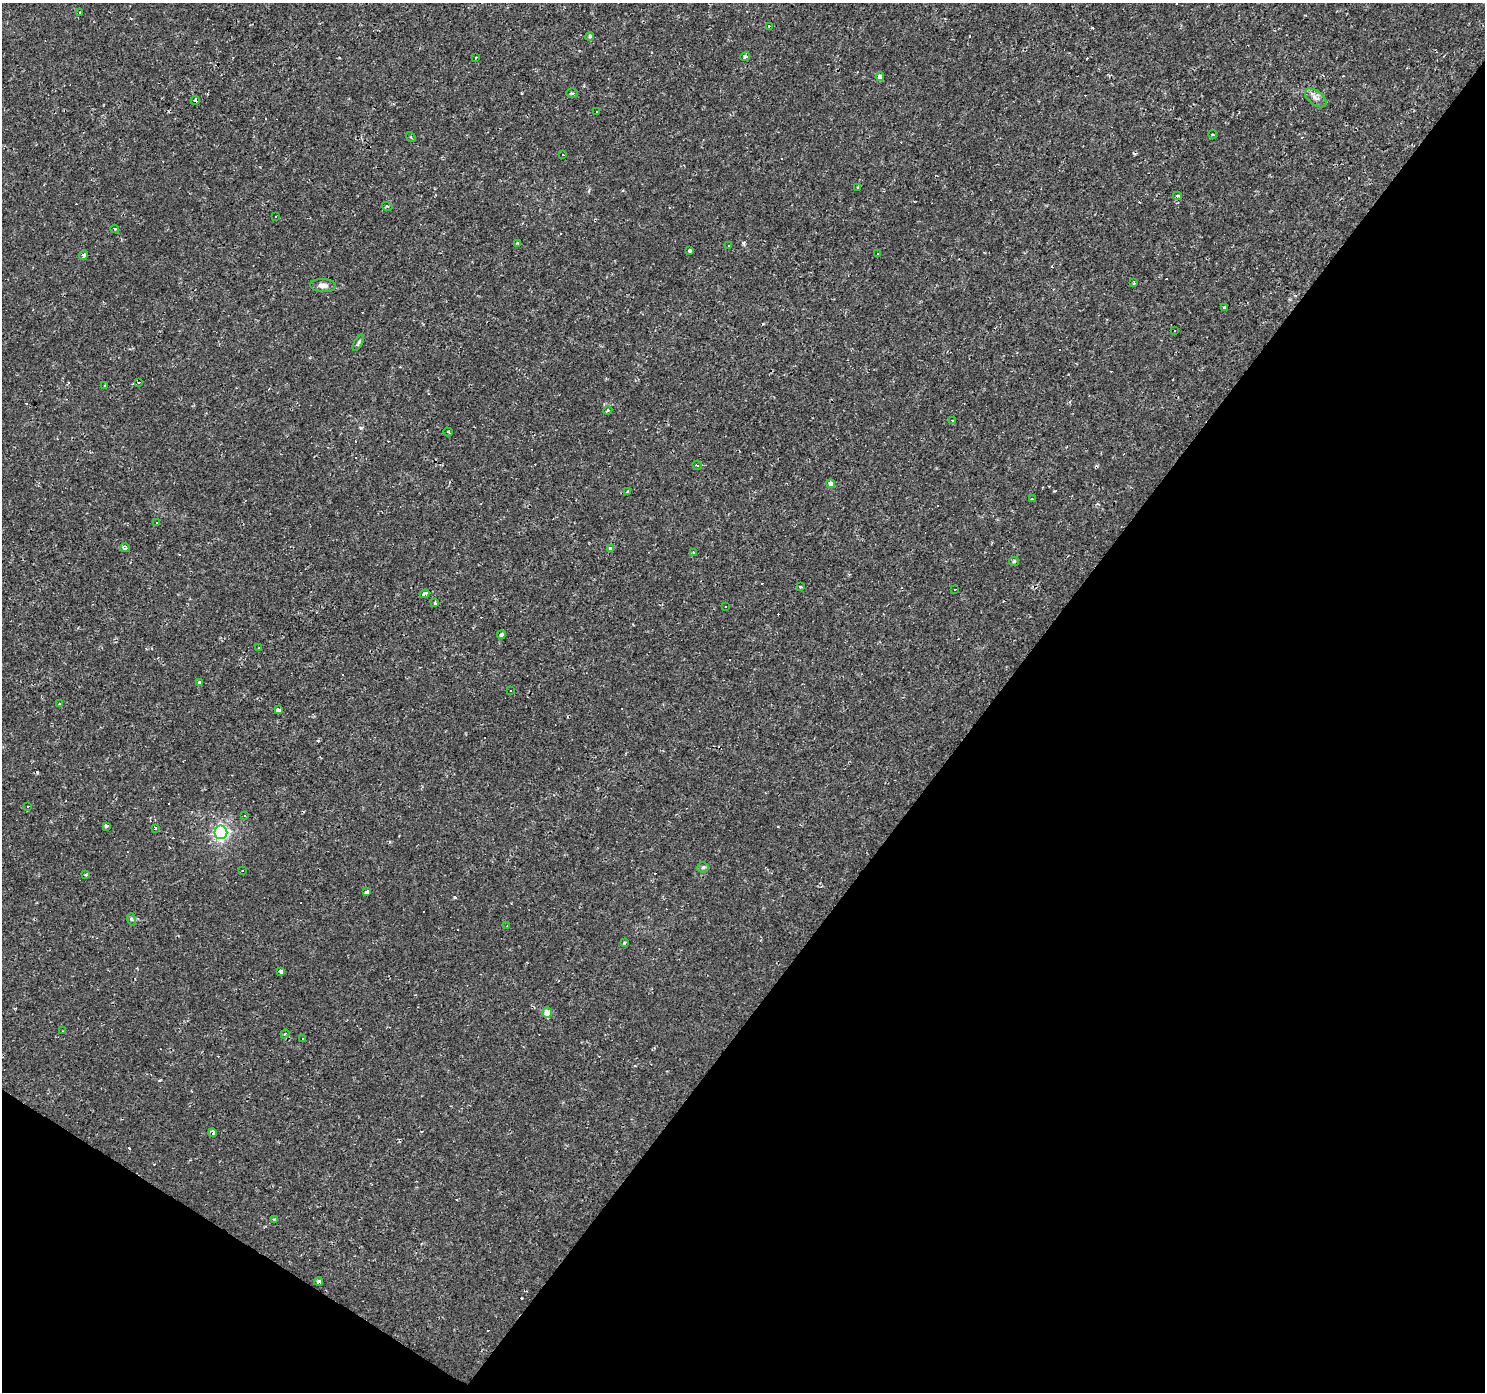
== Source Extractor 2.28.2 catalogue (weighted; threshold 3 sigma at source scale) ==
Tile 15 of 4 x 4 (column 3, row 4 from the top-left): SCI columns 2969-4451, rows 247-1636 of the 5934 x 5985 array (HDU 1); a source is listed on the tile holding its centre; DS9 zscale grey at full resolution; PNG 1487 x 1394 px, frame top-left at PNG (2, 3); each listed source drawn as its Kron ellipse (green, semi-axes under 4 px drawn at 4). Shown black and unused: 37% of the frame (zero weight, under 2 of 3 exposures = <1% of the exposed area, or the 3 px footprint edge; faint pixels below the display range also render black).
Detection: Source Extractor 2.28.2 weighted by HDU 2 'WHT'; one run over the whole footprint, this tile lists its part. Background 0.00108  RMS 0.0015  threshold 0.00681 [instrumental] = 3 sigma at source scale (4.5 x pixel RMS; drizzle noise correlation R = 1.50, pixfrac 1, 0.0396/0.0396 arcsec/px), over >= 5 px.
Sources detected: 131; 58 cosmic-ray / hot-pixel residue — neither listed nor drawn; the other 73 listed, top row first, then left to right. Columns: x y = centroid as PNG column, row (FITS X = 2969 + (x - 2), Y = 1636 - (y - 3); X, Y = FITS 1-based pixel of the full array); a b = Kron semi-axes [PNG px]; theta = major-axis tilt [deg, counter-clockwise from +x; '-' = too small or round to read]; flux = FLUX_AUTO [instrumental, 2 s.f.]
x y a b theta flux
80 13 3 2 - 0.26
769 26 3 3 - 0.47
590 36 4 4 - 0.25
745 57 5 3 - 0.28
476 58 3 3 - 0.4
880 77 4 4 - 1.1
572 93 6 5 - 0.26
1316 98 12 7 -38 0.81
195 101 4 4 - 0.59
597 112 3 3 - 0.41
1213 134 4 3 - 0.28
411 137 5 3 - 0.16
563 154 3 2 - 0.17
857 188 3 3 - 0.22
1177 196 4 3 - 0.33
387 206 5 3 - 0.15
276 217 2 2 - 0.13
115 229 4 3 - 0.21
518 243 4 3 - 0.16
728 245 3 3 - 0.54
689 251 3 3 - 0.45
878 254 3 2 - 0.27
83 255 4 3 - 0.71
1133 283 3 3 - 0.25
323 286 13 6 -4 0.88
1225 307 4 3 - 0.36
1175 330 3 2 - 0.26
358 343 9 3 60 0.24
138 382 4 3 - 0.2
105 386 3 3 - 0.54
608 410 4 3 - 0.15
953 421 4 3 - 0.22
448 432 4 2 - 0.14
697 466 5 3 - 0.44
831 484 4 4 - 0.84
627 491 3 3 - 0.31
1032 499 3 3 - 0.21
156 523 3 3 - 0.61
125 548 5 4 - 0.43
610 549 4 4 - 0.54
693 553 4 3 - 0.19
1014 561 5 4 - 0.18
801 587 3 2 - 0.24
955 590 3 2 - 0.23
424 594 5 3 - 2.5
435 602 3 3 - 1.2
725 607 3 3 - 0.58
501 635 4 4 - 0.81
259 648 3 3 - 0.19
199 683 4 3 - 1.3
511 691 3 3 - 0.48
60 704 3 3 - 0.27
278 710 4 3 - 1.5
28 807 3 3 - 0.61
245 815 3 3 - 0.59
106 826 4 3 - 0.36
155 828 3 3 - 0.94
221 832 7 6 - 36
703 867 5 5 - 0.22
242 870 3 3 - 0.85
86 875 3 3 - 0.21
366 892 4 4 - 1.7
131 919 6 3 -72 0.18
507 926 3 2 - 0.21
624 943 3 3 - 0.13
281 971 4 3 - 1
547 1013 5 5 - 2.1
63 1031 3 2 - 0.12
285 1034 4 4 - 0.2
302 1038 3 2 - 0.17
213 1133 4 3 - 0.72
274 1219 4 3 - 0.18
319 1281 4 3 - 1
Unlisted compact peaks at least as high as the median listed source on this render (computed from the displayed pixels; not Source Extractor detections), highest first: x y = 743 243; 454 897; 361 428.